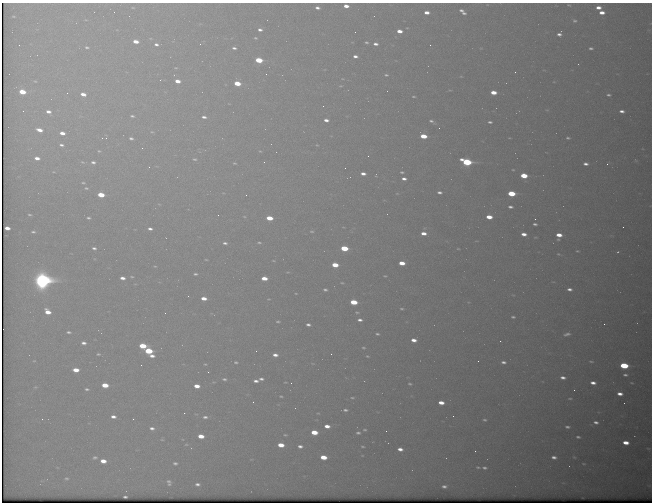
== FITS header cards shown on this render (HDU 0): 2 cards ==
NAXIS1  =                  650 / Width of table row in bytes
NAXIS2  =                  500 / Number of rows in table

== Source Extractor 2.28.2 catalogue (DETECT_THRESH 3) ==
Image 650 x 500 px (HDU 0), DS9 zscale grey, 1 PNG px = 1 image px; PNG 654 x 504 px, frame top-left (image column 1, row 500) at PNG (2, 3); no overlay
Background 569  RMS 3.1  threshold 9.27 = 3 sigma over >= 5 px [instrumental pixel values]
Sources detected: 236; all 236 listed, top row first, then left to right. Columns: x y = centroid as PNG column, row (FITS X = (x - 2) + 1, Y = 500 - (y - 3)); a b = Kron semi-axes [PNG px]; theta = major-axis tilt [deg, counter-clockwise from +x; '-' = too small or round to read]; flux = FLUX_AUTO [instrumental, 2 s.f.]
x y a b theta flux
569 5 4 2 - 180
346 6 5 3 - 1500
598 7 5 3 - 1200
133 8 3 2 - 140
317 8 4 3 - 680
114 12 2 2 - 82
427 12 5 3 - 1300
462 12 7 3 -40 830
602 13 5 4 - 1500
13 16 5 2 - 190
86 20 5 3 - 170
574 21 6 4 -25 350
260 30 5 4 - 710
399 31 5 3 - 1700
355 32 2 2 - 70
559 34 5 4 - 720
255 38 5 3 - 260
136 41 5 3 - 2100
366 42 4 3 - 310
156 44 4 3 - 540
200 44 2 2 - 97
376 44 5 3 - 770
19 45 3 3 - 160
430 45 3 2 - 230
87 47 6 4 -11 370
234 48 5 3 - 500
591 48 4 3 - 440
355 56 5 3 - 760
259 60 5 4 - 8800
578 64 2 2 - 100
515 72 3 2 - 240
266 74 3 2 - 380
386 75 5 4 - 320
461 76 5 3 - 180
35 81 5 4 - 280
177 81 5 3 - 1800
554 82 4 3 - 140
237 83 5 4 - 4900
340 86 5 2 - 190
22 92 5 4 - 4600
493 92 5 4 - 2700
67 93 2 2 - 130
83 94 5 3 - 1500
608 95 6 4 -2 420
413 96 4 2 - 230
323 106 2 2 - 230
547 110 5 4 - 240
23 111 2 2 - 140
622 111 5 3 - 800
48 112 6 4 -15 950
132 116 4 3 - 350
204 117 5 3 - 650
326 120 4 3 - 900
431 121 7 4 -26 530
490 122 4 3 - 400
439 128 2 2 - 85
39 130 6 3 -15 1600
152 132 5 4 - 240
62 133 5 3 - 1400
423 136 5 4 - 4800
106 138 3 3 - 150
131 138 4 3 - 450
568 138 5 3 - 340
61 145 4 3 - 460
142 148 2 2 - 940
99 151 4 4 - 240
260 151 5 4 - 200
368 156 2 2 - 88
37 158 5 3 - 1200
194 159 7 5 -3 460
82 162 8 4 -27 330
93 162 6 5 - 600
264 162 2 2 - 110
467 162 7 4 -14 21000
234 163 5 4 - 280
586 164 5 3 - 730
607 164 3 2 - 370
149 167 3 3 - 130
345 168 2 2 - 85
513 170 3 2 - 180
402 172 3 3 - 270
363 174 5 3 - 960
376 175 4 2 - 120
524 176 5 4 - 5800
404 179 4 3 - 760
83 183 6 3 -8 290
86 188 6 4 -10 360
439 192 4 3 - 530
511 193 5 4 - 9200
101 195 5 4 - 5100
246 195 2 2 - 190
159 204 6 3 -18 210
510 207 4 3 - 520
30 215 7 4 -16 400
218 215 3 2 - 170
244 216 4 3 - 170
489 217 5 4 - 3000
88 218 6 5 - 480
269 218 5 4 - 4200
535 219 2 2 - 130
535 224 4 3 - 390
623 227 2 2 - 390
7 228 5 3 - 1500
150 229 5 4 - 680
312 231 4 2 - 220
33 232 7 5 -3 520
424 233 5 3 - 1600
524 234 5 3 - 1300
559 235 5 4 - 2100
558 239 3 2 - 220
259 242 5 3 - 280
225 243 5 3 - 520
94 248 5 4 - 570
344 248 5 4 - 9000
458 249 3 2 - 140
577 251 5 4 - 250
618 252 5 4 - 270
558 254 5 4 - 240
206 260 3 2 - 150
273 261 5 2 - 180
402 263 5 4 - 2800
335 265 5 4 - 4300
155 266 4 3 - 150
288 272 5 4 - 220
195 274 4 3 - 340
385 276 3 3 - 200
132 277 3 3 - 190
122 278 5 3 - 1000
264 278 5 4 - 2800
42 280 8 7 - 100000
342 283 3 2 - 160
569 289 7 4 -3 870
325 290 4 3 - 390
296 293 4 2 - 150
204 298 5 3 - 1900
269 299 5 4 - 190
354 302 5 4 - 6700
402 309 6 4 -1 330
48 312 6 4 -35 2400
357 312 4 2 - 210
165 313 2 2 - 110
513 317 4 2 - 320
360 320 5 3 - 680
278 321 6 4 -4 310
604 324 2 2 - 450
308 325 4 3 - 590
68 332 4 3 - 350
377 334 4 3 - 320
567 334 9 4 17 750
414 340 5 4 - 1400
500 341 2 2 - 110
84 343 5 3 - 700
143 346 6 4 -5 6100
363 348 5 3 - 240
148 351 5 4 - 9800
98 354 3 3 - 230
331 354 2 2 - 370
275 355 6 4 -6 1100
152 356 5 3 - 930
367 356 4 3 - 200
34 361 4 2 - 140
478 361 2 2 - 370
591 361 6 2 -5 240
236 362 4 3 - 290
503 362 5 3 - 600
205 364 3 2 - 160
141 365 3 2 - 150
624 366 6 4 -6 12000
76 370 5 4 - 2800
208 372 2 2 - 160
625 375 4 3 - 390
563 377 5 3 - 810
224 379 4 3 - 340
261 379 5 3 - 600
256 381 5 3 - 710
285 382 4 2 - 180
291 383 3 2 - 210
593 383 5 3 - 1000
632 383 3 2 - 150
410 384 4 2 - 240
105 385 5 4 - 4100
197 386 5 4 - 2000
35 387 5 4 - 230
87 389 5 3 - 380
574 390 2 2 - 110
620 394 5 3 - 1200
281 396 4 3 - 240
352 398 5 3 - 210
570 398 4 2 - 210
253 402 3 2 - 160
441 403 5 4 - 1900
624 403 2 2 - 83
295 408 3 3 - 110
345 410 4 3 - 410
184 413 3 2 - 180
318 413 5 3 - 190
453 416 2 2 - 110
113 417 5 3 - 920
205 417 4 3 - 470
42 419 3 2 - 320
133 419 3 2 - 280
485 420 4 2 - 280
596 422 5 3 - 630
327 426 5 3 - 1600
567 427 4 3 - 410
152 428 6 4 -6 720
365 430 3 2 - 230
386 431 2 2 - 520
314 432 5 4 - 4400
358 433 4 3 - 380
285 435 5 4 - 270
201 436 5 4 - 2500
578 437 4 3 - 350
162 440 5 3 - 210
626 443 5 4 - 2100
186 444 5 3 - 210
281 445 5 4 - 3200
300 446 5 3 - 720
362 446 4 2 - 220
400 449 5 3 - 1100
475 451 2 2 - 510
95 457 6 4 10 430
323 457 5 4 - 3900
554 457 5 3 - 760
574 457 5 3 - 190
103 461 5 4 - 2100
175 463 5 4 - 450
583 464 5 3 - 210
569 466 2 2 - 86
478 467 3 2 - 220
484 468 4 3 - 400
66 478 5 4 - 300
169 482 8 6 -67 640
197 484 6 4 -6 700
444 486 4 3 - 530
125 497 4 3 - 300